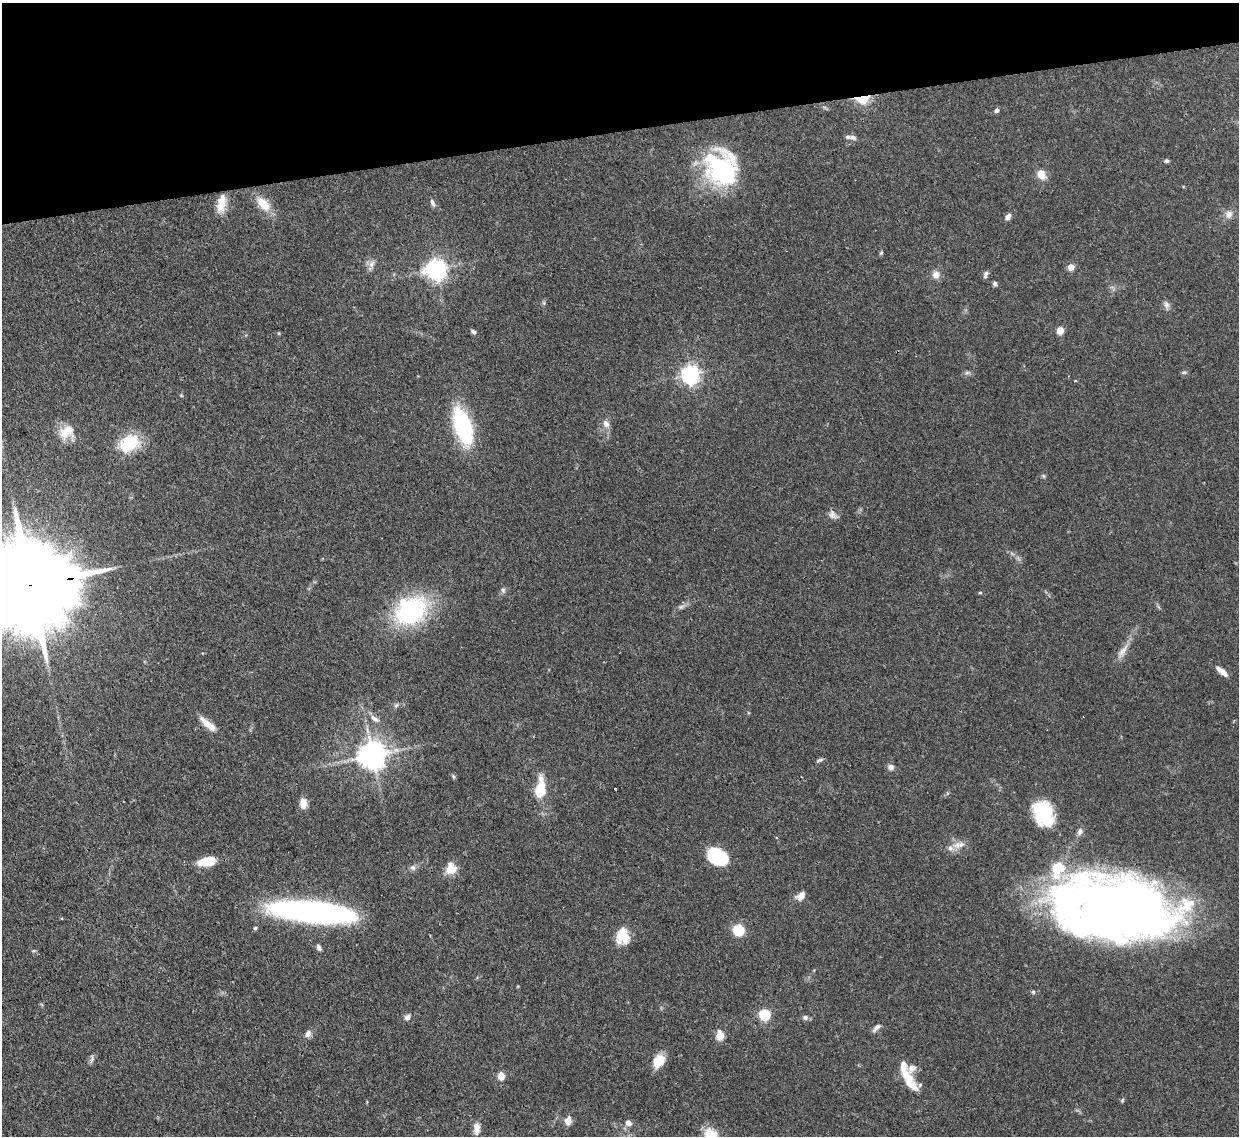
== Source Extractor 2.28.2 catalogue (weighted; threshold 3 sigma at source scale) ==
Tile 3 of 4 x 4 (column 3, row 1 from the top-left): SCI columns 2550-3786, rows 3618-4751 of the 5105 x 5088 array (HDU 1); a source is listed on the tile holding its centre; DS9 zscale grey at full resolution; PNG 1241 x 1138 px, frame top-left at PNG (2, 3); no overlay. Shown black and unused: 11% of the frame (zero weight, under 3 of 4 exposures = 9% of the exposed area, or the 3 px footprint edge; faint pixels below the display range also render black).
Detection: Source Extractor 2.28.2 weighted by HDU 2 'WHT'; one run over the whole footprint, this tile lists its part. Background 0.146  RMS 0.0052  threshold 0.0234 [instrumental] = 3 sigma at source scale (4.5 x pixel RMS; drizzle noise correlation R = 1.50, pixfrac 1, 0.05/0.05 arcsec/px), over >= 5 px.
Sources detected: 89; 3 inside a brighter object's white glare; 2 cosmic-ray / hot-pixel residue — not listed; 6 inside a brighter listed object's ellipse — not listed separately; the other 78 listed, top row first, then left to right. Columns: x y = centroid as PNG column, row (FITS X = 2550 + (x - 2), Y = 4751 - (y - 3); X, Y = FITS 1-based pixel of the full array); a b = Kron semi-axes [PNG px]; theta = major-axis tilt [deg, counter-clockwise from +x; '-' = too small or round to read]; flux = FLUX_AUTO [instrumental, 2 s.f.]
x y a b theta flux
863 98 9 6 13 32
996 110 6 5 - 1.3
853 137 9 6 -14 1.8
1167 161 5 5 - 0.98
721 169 41 35 -69 64
1041 174 13 10 -64 5.5
222 200 18 14 84 7.4
433 203 11 5 -63 1.6
263 204 21 11 -45 10
1229 214 11 9 86 3.4
1008 217 9 6 53 2.2
881 253 6 4 62 0.78
372 264 12 7 58 2.6
1071 267 5 4 - 8.2
436 269 7 7 - 340
936 275 11 10 - 3.6
986 275 9 5 71 1.5
995 284 6 5 - 1.3
1166 305 10 8 -75 2
1060 330 5 4 - 12
473 332 7 5 -31 1.2
1184 372 7 4 1 0.84
967 373 7 4 1 1
690 374 7 6 - 240
1075 381 3 3 - 0.46
181 395 5 4 - 0.56
606 424 11 8 -63 3
463 426 30 13 -73 63
66 432 21 17 34 9.6
129 443 26 18 32 21
1043 476 6 4 -88 0.73
833 515 13 9 -47 2.7
32 585 46 20 8 16000
503 590 8 5 -88 1.3
980 593 4 4 - 0.6
681 607 10 5 21 1.6
412 611 28 20 37 79
1122 652 20 8 54 4.7
1222 671 16 6 -40 4
396 705 7 5 44 1.1
375 719 15 7 -33 3.1
208 724 24 7 -40 6.4
372 755 8 8 - 760
820 760 11 4 24 1.1
891 767 8 8 - 2.1
453 777 7 4 -70 0.8
615 789 3 2 - 0.57
540 791 13 7 83 22
303 803 13 8 90 4.3
1043 813 27 19 -65 31
1080 831 11 7 79 2
957 845 14 9 20 4.8
718 857 20 14 -27 31
206 861 19 9 9 12
413 867 8 8 - 1.7
451 869 14 12 81 7.6
801 896 13 8 32 3.7
1119 908 108 61 -12 510
313 911 75 17 -6 170
255 928 5 4 - 0.78
738 930 12 11 - 12
622 936 19 15 87 10
319 947 7 5 -68 1.7
33 951 6 3 18 0.59
1033 992 5 5 - 0.83
764 1014 5 5 - 51
407 1017 9 7 41 2
805 1017 7 6 - 1.6
876 1028 13 6 47 2
308 1034 9 7 60 2.4
720 1035 6 5 - 18
92 1058 9 3 -86 1.1
659 1061 15 11 52 9.6
906 1075 50 11 -59 14
501 1076 9 7 87 4.1
568 1120 10 8 79 3.8
628 1123 9 7 -33 2.3
476 1128 14 7 89 4.1
Overlapping masked pixels (flux is a lower limit): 3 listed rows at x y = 863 98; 32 585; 1119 908
Isophote crosses this tile's border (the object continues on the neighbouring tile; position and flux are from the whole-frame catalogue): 1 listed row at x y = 32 585